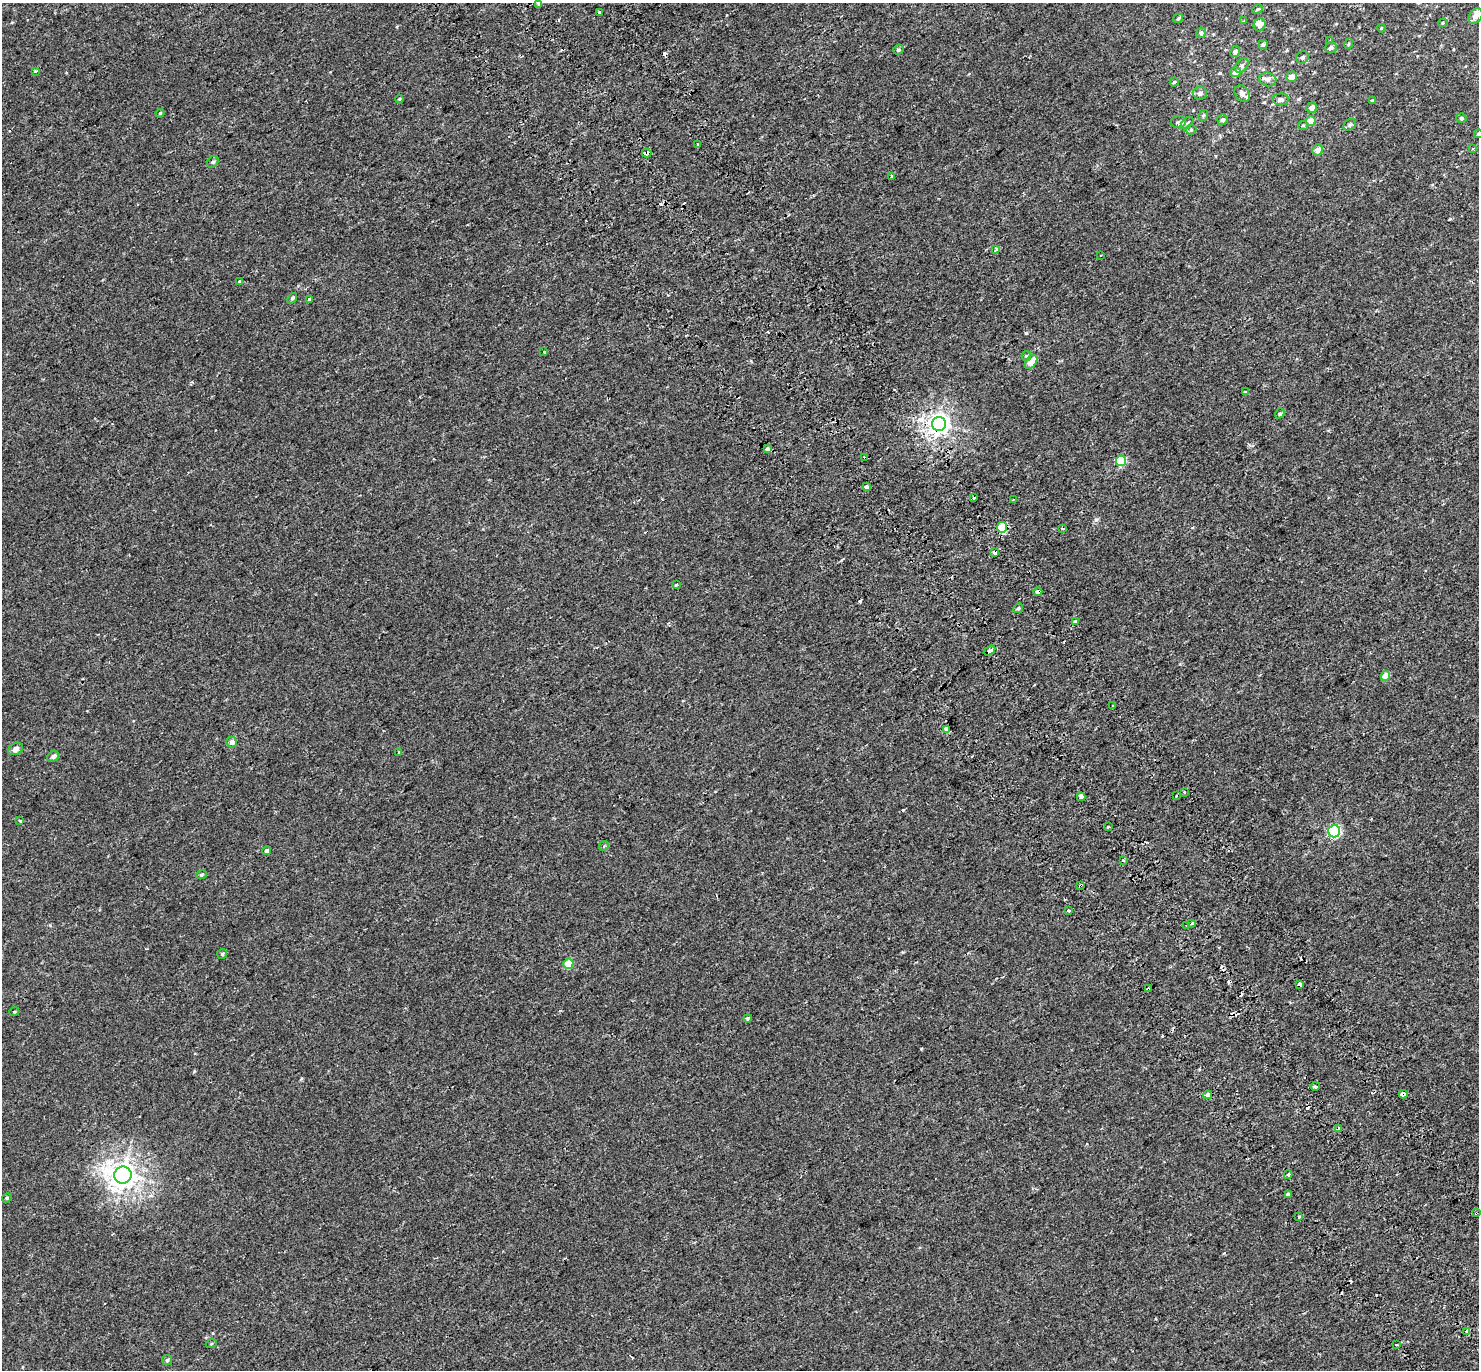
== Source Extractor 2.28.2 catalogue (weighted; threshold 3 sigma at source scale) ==
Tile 6 of 4 x 4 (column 2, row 2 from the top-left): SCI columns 1556-3032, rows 2967-4334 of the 6079 x 5979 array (HDU 1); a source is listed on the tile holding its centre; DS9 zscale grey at full resolution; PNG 1481 x 1372 px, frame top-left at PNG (2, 3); each listed source drawn as its Kron ellipse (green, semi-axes under 4 px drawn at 4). Shown black and unused: <1% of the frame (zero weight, under 2 of 3 exposures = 5% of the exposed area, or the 3 px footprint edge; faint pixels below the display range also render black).
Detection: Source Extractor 2.28.2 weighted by HDU 2 'WHT'; one run over the whole footprint, this tile lists its part. Background 0.00379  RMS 0.0027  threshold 0.012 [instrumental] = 3 sigma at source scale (4.5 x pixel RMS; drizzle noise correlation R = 1.50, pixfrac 1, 0.0396/0.0396 arcsec/px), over >= 5 px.
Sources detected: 134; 20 cosmic-ray / hot-pixel residue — neither listed nor drawn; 2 inside a brighter listed object's ellipse — not listed separately; the other 112 listed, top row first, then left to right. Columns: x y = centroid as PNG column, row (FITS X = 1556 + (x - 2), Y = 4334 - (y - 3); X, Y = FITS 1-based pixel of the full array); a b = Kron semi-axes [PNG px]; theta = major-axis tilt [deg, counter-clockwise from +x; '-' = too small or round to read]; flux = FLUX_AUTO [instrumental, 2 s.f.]
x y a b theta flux
539 3 3 3 - 2.1
1257 9 5 4 - 0.31
599 12 4 2 - 0.38
1476 16 8 6 57 1.4
1178 18 5 4 - 0.28
1244 21 4 4 - 0.18
1443 23 4 3 - 0.21
1260 25 6 6 - 1.7
1381 28 4 3 - 0.2
1201 33 5 5 - 0.53
1330 41 4 4 - 0.2
1348 44 5 3 - 0.22
1263 45 5 4 - 0.51
1331 48 6 5 - 0.78
898 50 5 5 - 0.45
1235 51 6 5 - 0.83
1303 57 7 6 - 0.55
1242 66 8 5 51 0.64
35 71 4 3 - 0.43
1236 72 5 5 - 2
1292 77 5 5 - 1.8
1268 79 8 7 - 1
1174 82 4 4 - 0.31
1200 93 7 6 - 0.88
1242 94 9 6 -55 1.1
399 99 4 4 - 0.24
1281 99 8 6 -2 0.74
1372 100 3 3 - 3
1312 108 5 5 - 1.1
160 113 4 4 - 0.28
1203 115 6 4 67 0.38
1461 118 5 4 - 0.38
1222 120 5 5 - 0.55
1310 121 5 5 - 2.2
1178 122 7 6 - 0.65
1187 123 7 4 44 0.54
1303 125 5 4 - 0.3
1350 125 7 5 39 0.59
1191 130 5 5 - 0.32
1478 134 4 3 - 0.28
698 145 3 3 - 0.38
1473 149 4 3 - 0.27
1318 150 5 5 - 1.7
646 153 5 4 - 2.1
213 162 6 5 - 0.47
891 176 3 3 - 0.67
996 249 4 3 - 1.9
1100 255 3 2 - 0.36
239 282 3 3 - 0.67
292 298 6 4 52 0.44
309 299 4 4 - 0.83
544 352 4 3 - 0.9
1026 356 5 5 - 0.3
1031 362 8 5 52 2.5
1245 392 4 3 - 0.52
1280 413 5 4 - 0.41
939 424 7 7 - 170
767 449 4 3 - 4
865 458 4 3 - 1.5
1121 461 5 5 - 11
867 487 3 3 - 18
974 498 3 3 - 0.67
1013 499 3 2 - 0.22
1002 527 5 5 - 9
1063 528 3 3 - 0.43
994 552 4 3 - 3
676 585 3 3 - 0.48
1038 592 4 3 - 2.6
1018 608 5 4 - 0.35
1075 621 3 3 - 0.35
990 651 6 3 32 2.1
1386 676 5 4 - 3.7
1112 706 3 2 - 0.23
946 729 4 4 - 2.3
232 742 5 5 - 1.1
16 749 8 6 27 1.3
399 752 3 3 - 1.6
53 756 6 5 - 0.8
1184 792 3 3 - 1.2
1176 796 3 2 - 0.21
1081 797 4 3 - 2.5
20 821 3 3 - 0.74
1108 827 3 3 - 0.72
1334 831 6 6 - 32
604 846 5 4 - 0.4
266 851 4 4 - 0.59
1123 860 4 2 - 0.22
202 875 5 4 - 0.35
1081 885 3 3 - 0.64
1068 911 3 3 - 0.84
1192 923 3 3 - 3.8
1186 926 3 2 - 0.24
222 954 5 5 - 0.43
568 964 5 5 - 5.9
1300 984 3 3 - 1.9
1148 989 3 3 - 4.3
14 1012 5 3 - 0.21
747 1018 4 4 - 0.59
1315 1086 4 3 - 2.8
1403 1094 4 4 - 3.6
1208 1095 4 4 - 2.9
1339 1128 3 3 - 1.1
123 1175 9 8 - 240
1288 1175 4 3 - 0.45
1288 1194 3 3 - 5.4
7 1198 5 4 - 0.29
1476 1213 4 3 - 0.25
1299 1217 3 3 - 1.1
1467 1332 4 3 - 2.5
211 1344 5 3 - 0.22
1397 1345 3 2 - 0.32
167 1360 5 5 - 0.4
Overlapping masked pixels (flux is a lower limit): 13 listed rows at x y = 646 153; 939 424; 865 458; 1002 527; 994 552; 1038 592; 946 729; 1081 885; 1300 984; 1148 989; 1403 1094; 1476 1213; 1467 1332
Isophote crosses this tile's border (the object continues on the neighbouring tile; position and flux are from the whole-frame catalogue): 2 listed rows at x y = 539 3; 1478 134
Unlisted compact peaks at least as high as the median listed source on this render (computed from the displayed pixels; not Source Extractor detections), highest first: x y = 1096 520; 1026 333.